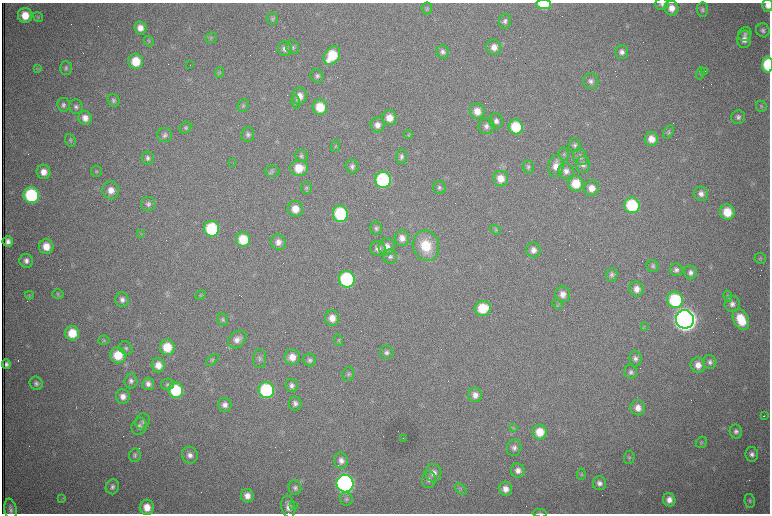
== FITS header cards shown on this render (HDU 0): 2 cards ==
NAXIS1  =                 1536 /fastest changing axis
NAXIS2  =                 1023 /next to fastest changing axis

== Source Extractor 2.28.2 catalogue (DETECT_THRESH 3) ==
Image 1536 x 1023 px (HDU 0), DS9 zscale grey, zoomed out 1/2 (1 PNG px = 2 x 2 image px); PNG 772 x 516 px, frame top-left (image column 1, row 1022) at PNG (2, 3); each listed source drawn as its Kron ellipse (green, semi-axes under 4 px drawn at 4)
Background 1070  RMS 17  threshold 49.7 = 3 sigma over >= 5 px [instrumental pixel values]
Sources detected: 255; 67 cannot appear on this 1/2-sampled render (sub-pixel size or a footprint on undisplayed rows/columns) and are neither listed nor drawn; the other 188 listed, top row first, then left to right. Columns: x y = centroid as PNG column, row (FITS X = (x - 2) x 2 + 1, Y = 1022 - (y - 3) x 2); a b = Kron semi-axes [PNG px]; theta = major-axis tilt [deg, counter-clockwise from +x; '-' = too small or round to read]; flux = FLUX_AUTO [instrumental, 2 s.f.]
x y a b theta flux
544 4 7 5 -1 1.2e+05
662 4 7 6 - 9.7e+03
768 5 6 5 - 2.2e+04
671 8 7 7 - 3.3e+04
427 9 6 5 - 6.6e+03
702 10 7 5 -86 9.1e+03
25 15 7 7 - 6.5e+04
38 17 5 4 - 4.0e+03
272 19 6 5 - 7.1e+03
505 21 7 6 - 1.2e+04
140 28 6 6 - 3.0e+04
763 30 7 6 - 1.2e+04
745 34 7 6 - 1.1e+04
211 38 6 5 - 6.2e+03
744 39 9 7 82 2.5e+04
149 41 5 5 - 5.0e+03
293 47 7 6 - 9.7e+03
494 47 8 7 - 2.9e+04
285 49 7 7 - 1.8e+04
443 52 7 6 - 1.3e+04
622 52 7 6 - 1.7e+04
332 56 10 7 53 1.3e+05
136 61 8 7 - 8.8e+04
190 65 2 1 - 9.9e+04
768 65 8 5 -88 2.0e+05
66 68 7 6 - 9.5e+03
37 69 3 2 - 2.4e+03
705 71 2 1 - 9.1e+02
219 73 5 4 - 5.5e+03
700 73 6 4 76 4.8e+03
317 76 7 6 - 9.6e+03
591 81 8 7 - 1.5e+04
300 96 8 7 - 3.5e+04
113 100 6 5 - 1.0e+04
296 102 7 4 -82 6.5e+03
63 105 7 6 - 1.2e+04
243 105 6 5 - 6.3e+03
761 106 6 5 - 5.9e+03
76 107 7 6 - 1.2e+04
320 107 7 7 - 9.2e+04
477 111 8 7 - 4.2e+04
738 117 7 7 - 1.2e+04
85 118 7 6 - 3.0e+04
389 118 7 7 - 4.3e+04
496 121 8 7 - 1.7e+04
377 125 7 7 - 2.4e+04
486 126 8 8 - 1.8e+04
516 127 7 7 - 1.3e+05
185 128 6 5 - 7.1e+03
668 132 7 4 56 6.0e+03
248 134 7 6 - 1.0e+04
165 135 7 7 - 1.2e+04
409 135 5 3 - 3.4e+03
651 139 7 6 - 4.2e+04
70 140 6 5 - 6.8e+03
575 145 7 6 - 9.4e+03
335 146 6 3 64 4.7e+03
564 154 6 5 - 6.1e+03
301 156 6 6 - 8.5e+03
401 157 7 5 90 1.1e+04
580 157 9 6 -59 1.3e+04
148 158 6 6 - 1.1e+04
233 163 2 1 - 9.4e+02
583 165 8 7 - 1.6e+04
556 166 11 7 86 3.7e+04
352 167 7 6 - 1.2e+04
528 167 6 5 - 8.3e+03
299 168 9 8 - 7.2e+04
96 171 6 5 - 6.1e+03
272 171 7 6 - 8.4e+03
566 171 8 7 - 1.9e+04
43 172 7 7 - 3.6e+04
501 179 8 7 - 4.2e+04
383 180 8 8 - 4.7e+05
576 184 8 7 - 8.4e+04
439 187 7 6 - 9.8e+03
306 188 6 5 - 6.4e+03
591 188 7 7 - 3.4e+04
111 190 9 8 - 3.8e+04
701 194 7 7 - 2.0e+04
31 195 8 7 - 3.7e+05
148 204 7 7 - 1.3e+04
632 205 8 7 - 2.6e+05
295 209 8 7 - 4.7e+04
727 212 8 7 - 8.3e+04
340 214 8 7 - 2.7e+05
376 228 7 6 - 8.8e+03
212 229 8 7 - 2.8e+05
496 230 6 4 -33 6.4e+03
140 234 4 3 - 3.6e+03
402 238 8 7 - 2.5e+04
243 239 7 7 - 1.1e+05
8 241 5 5 - 1.7e+04
278 242 8 7 - 2.4e+04
387 246 8 8 - 2.5e+04
426 246 15 13 -73 1.2e+05
46 247 7 7 - 5.1e+04
378 248 7 7 - 2.0e+04
533 250 7 7 - 2.3e+04
390 256 7 6 - 1.1e+04
760 258 6 5 - 6.3e+03
26 261 7 6 - 1.7e+04
653 266 6 6 - 7.3e+03
676 270 6 6 - 1.2e+04
690 272 7 6 - 1.5e+04
612 275 7 5 81 9.3e+03
347 279 8 8 - 4.3e+05
637 289 7 7 - 2.8e+04
58 294 5 5 - 5.3e+03
563 294 8 7 - 2.6e+04
29 295 4 4 - 3.5e+03
201 295 6 2 42 3.4e+03
728 296 6 4 -78 5.6e+03
122 300 7 7 - 1.7e+04
675 300 8 7 - 2.7e+05
557 304 5 3 - 3.7e+03
732 304 8 7 - 1.8e+04
483 308 8 7 - 1.1e+05
332 318 7 7 - 3.7e+04
223 319 6 5 - 6.8e+03
685 319 9 9 - 4.7e+06
741 319 11 7 -65 1.1e+05
644 327 4 3 - 3.4e+03
72 333 7 7 - 8.1e+04
104 340 5 5 - 5.2e+03
237 340 10 7 40 2.4e+04
339 340 6 4 -73 4.6e+03
167 347 8 7 - 9.1e+04
126 348 7 6 - 9.3e+03
386 352 7 6 - 1.2e+04
118 355 8 8 - 9.4e+04
292 357 8 7 - 3.9e+04
635 358 8 6 -87 1.3e+04
260 359 9 6 -89 1.2e+04
212 360 7 4 44 6.7e+03
310 360 6 6 - 1.1e+04
710 362 7 6 - 1.3e+04
6 364 5 4 - 1.1e+04
158 365 7 6 - 3.7e+04
698 365 7 7 - 3.0e+04
631 372 7 6 - 1.1e+04
348 374 7 6 - 8.7e+03
131 381 7 6 - 1.3e+04
36 383 7 6 - 1.1e+04
148 384 6 6 - 1.7e+04
167 384 6 5 - 8.2e+03
292 386 6 6 - 1.3e+04
176 390 8 7 - 1.9e+05
266 390 8 7 - 3.5e+05
475 395 7 7 - 2.3e+04
123 396 7 7 - 2.5e+04
295 403 7 6 - 1.3e+04
225 405 7 7 - 1.8e+04
638 408 8 7 - 3.1e+04
764 415 2 1 - 3.0e+03
143 421 8 7 - 1.1e+04
139 426 9 7 65 1.7e+04
514 428 4 2 - 2.9e+03
736 431 7 6 - 1.3e+04
539 432 7 7 - 6.6e+04
403 438 2 1 - 7.6e+02
701 442 6 5 - 6.0e+03
514 448 8 7 - 1.6e+04
752 454 7 6 - 1.4e+04
135 455 7 6 - 8.3e+03
190 455 8 8 - 2.1e+04
629 457 7 5 88 6.7e+03
341 461 8 7 - 2.0e+04
518 470 7 7 - 2.3e+04
433 473 9 8 - 2.7e+04
581 474 6 4 85 5.0e+03
429 480 8 7 - 1.6e+04
345 483 9 8 - 1.5e+06
599 483 7 6 - 1.7e+04
112 487 7 6 - 1.3e+04
295 488 7 6 - 1.2e+04
461 489 7 2 -44 4.9e+03
505 489 7 6 - 2.7e+04
247 496 6 6 - 2.8e+04
61 499 4 2 - 3.0e+03
346 499 7 6 - 9.7e+03
669 500 6 6 - 2.6e+04
750 501 7 5 -79 7.3e+03
294 505 2 2 - 7.6e+02
147 507 7 7 - 4.7e+04
288 507 11 7 -78 2.6e+04
11 509 11 6 -79 1.5e+04
540 513 7 2 -6 3.7e+03
At the frame edge (FLAGS 8, measured only in part): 5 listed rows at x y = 544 4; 662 4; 768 5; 768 65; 540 513
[67 sub-pixel or undisplayed-footprint detections neither listed nor drawn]